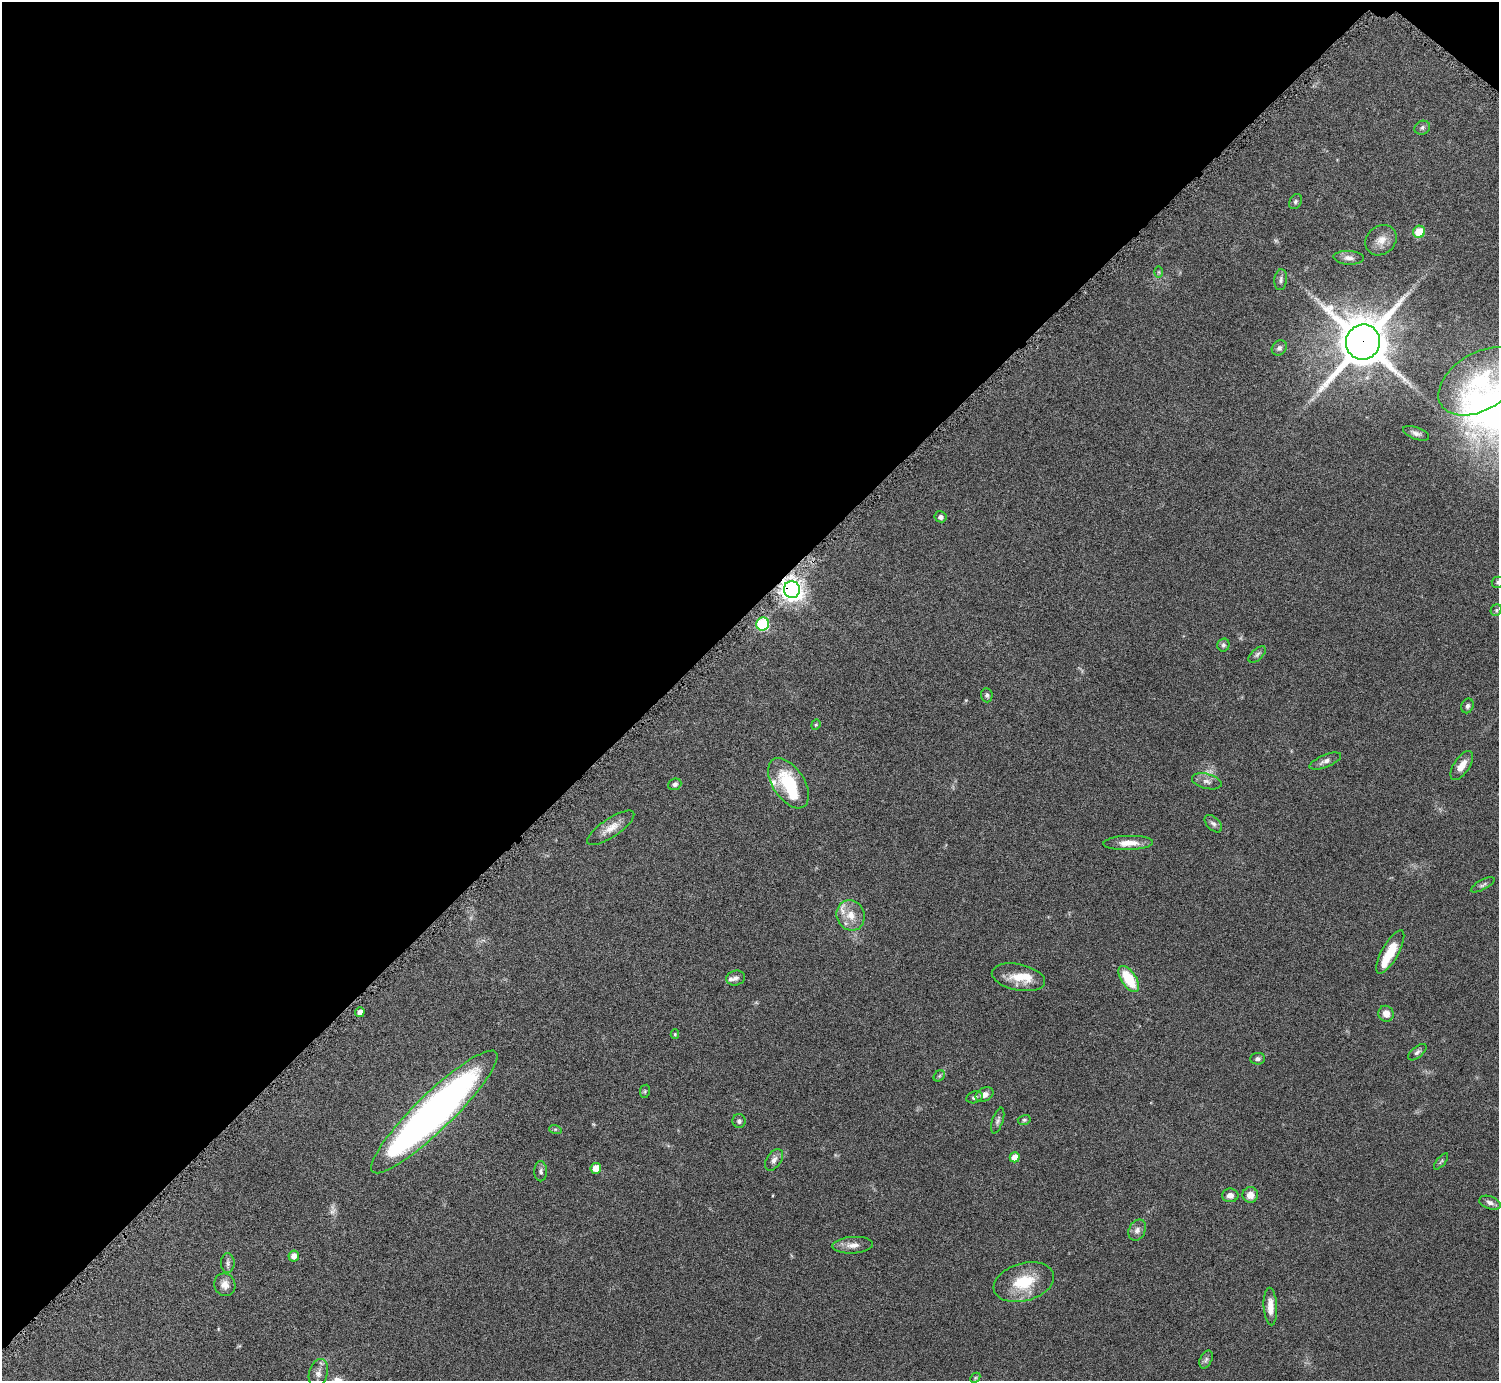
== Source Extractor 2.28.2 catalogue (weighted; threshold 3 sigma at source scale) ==
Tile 2 of 4 x 4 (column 2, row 1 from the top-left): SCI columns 1505-3001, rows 4312-5690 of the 6004 x 6005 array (HDU 1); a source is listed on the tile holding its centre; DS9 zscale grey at full resolution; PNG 1501 x 1383 px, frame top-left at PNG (2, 2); each listed source drawn as its Kron ellipse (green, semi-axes under 4 px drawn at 4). Shown black and unused: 45% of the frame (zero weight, under 4 of 8 exposures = <1% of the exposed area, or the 3 px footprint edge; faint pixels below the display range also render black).
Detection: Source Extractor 2.28.2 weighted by HDU 2 'WHT'; one run over the whole footprint, this tile lists its part. Background 0.0788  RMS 0.0048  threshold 0.0195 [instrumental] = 3 sigma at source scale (4.09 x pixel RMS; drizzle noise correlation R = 1.36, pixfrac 0.8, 0.05/0.05 arcsec/px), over >= 5 px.
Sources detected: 76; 2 too faint to see at this stretch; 1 inside a brighter object's white glare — neither listed nor drawn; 6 inside a brighter listed object's ellipse — not listed separately; the other 67 listed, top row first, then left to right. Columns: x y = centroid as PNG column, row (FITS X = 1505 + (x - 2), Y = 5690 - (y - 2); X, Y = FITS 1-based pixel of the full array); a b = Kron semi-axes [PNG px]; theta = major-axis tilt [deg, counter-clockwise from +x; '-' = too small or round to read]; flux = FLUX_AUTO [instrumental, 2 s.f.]
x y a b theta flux
1422 128 8 6 28 1.1
1295 202 8 6 60 0.94
1419 232 6 6 - 10
1381 240 17 14 40 4.4
1349 258 15 7 -3 2.2
1159 272 6 4 -90 0.53
1281 280 10 6 83 1.2
1363 342 18 17 - 2000
1279 348 8 6 45 1.4
1481 381 46 28 31 39
1416 433 14 6 -20 1.8
941 517 6 5 - 1.3
1498 582 6 5 - 0.76
792 589 8 8 - 300
1496 610 6 5 - 0.75
763 624 6 6 - 35
1223 645 6 6 - 0.89
1257 654 10 5 42 1.3
987 695 7 6 - 0.94
1468 706 7 6 - 1.3
816 725 5 4 - 0.49
1325 761 17 6 22 2.2
1462 766 16 8 57 4.2
1207 781 15 7 -14 2.4
788 783 28 16 -57 22
675 784 7 5 22 1.3
1213 824 10 6 -44 1.5
611 828 27 9 34 5.2
1128 843 25 7 2 5.2
1483 885 13 5 28 1.2
851 915 15 14 - 6.1
1390 952 24 8 61 11
1018 977 27 13 -12 8.6
736 978 9 7 13 1.7
1129 979 15 7 -57 16
360 1012 5 4 - 2.4
1386 1014 8 7 - 3.4
675 1034 5 4 - 0.55
1417 1052 11 5 38 1.3
1258 1059 7 5 4 1.1
939 1076 6 5 - 0.68
645 1091 7 5 78 0.68
984 1095 9 6 26 2.6
974 1097 8 5 18 1.2
434 1112 86 18 44 250
1024 1120 6 5 - 0.73
739 1121 7 6 - 1.1
998 1121 13 5 72 1.3
555 1129 6 4 -17 0.56
1015 1157 5 5 - 4.5
774 1160 12 7 55 2.1
1441 1161 10 3 50 0.65
596 1168 5 5 - 6.1
541 1171 10 6 -89 1.3
1230 1195 8 7 - 2.3
1250 1195 8 8 - 3.7
1490 1203 11 6 -19 1.8
1137 1230 11 8 64 2.2
853 1245 20 8 3 3.6
294 1256 5 5 - 2.6
228 1263 10 7 90 1.3
1024 1282 31 19 15 16
225 1285 11 10 - 3.3
1270 1306 19 6 -87 4.8
1206 1359 9 6 63 1.2
318 1373 14 9 75 2.8
975 1378 6 4 46 0.51
Overlapping masked pixels (flux is a lower limit): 2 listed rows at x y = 1363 342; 792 589
Isophote crosses this tile's border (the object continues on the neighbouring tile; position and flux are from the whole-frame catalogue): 2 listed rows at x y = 1481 381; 1498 582